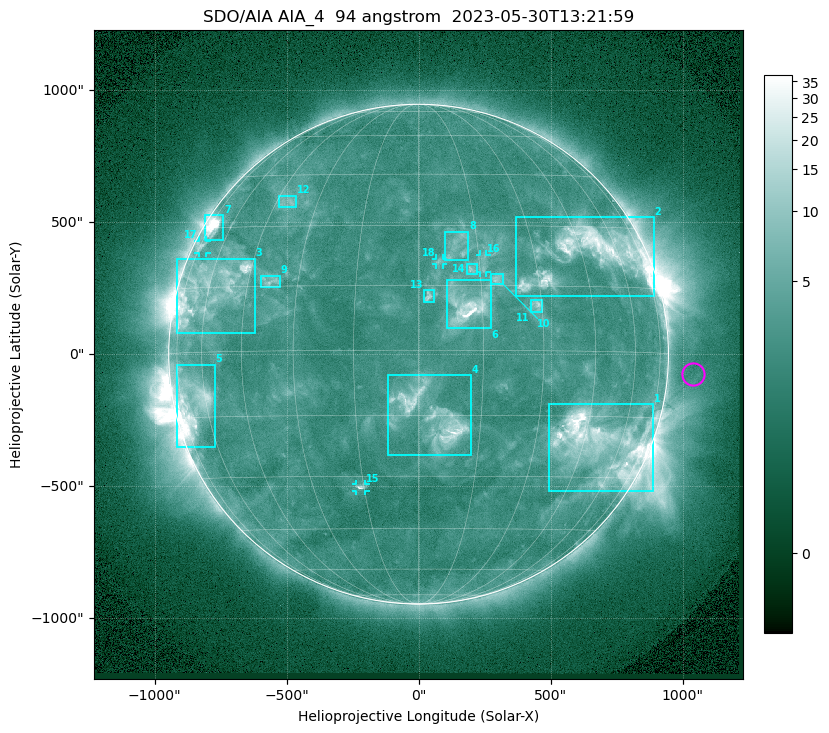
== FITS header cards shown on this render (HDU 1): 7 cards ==
TELESCOP= 'SDO/AIA '           / For AIA: SDO/AIA
INSTRUME= 'AIA_4   '           / For AIA: AIA_ATA1, AIA_ATA2, AIA_ATA3 or AIA_AT
WAVELNTH=                   94 / [angstrom] Wavelength
WAVEUNIT= 'angstrom'           / Wavelength unit: angstrom
DATE-OBS= '2023-05-30T13:21:59.122' / [ISO] Date when observation started; ISO 8
CTYPE1  = 'HPLN-TAN'           / CTYPE1: HPLN
CTYPE2  = 'HPLT-TAN'           / CTYPE2: HPLT

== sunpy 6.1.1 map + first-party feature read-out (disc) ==
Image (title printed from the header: SDO/AIA AIA_4  94 angstrom  2023-05-30T13:21:59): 1024 x 1024 px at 2.4 arcsec/px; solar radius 947 arcsec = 394 px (full disc in frame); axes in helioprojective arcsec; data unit not stated in the header (colour bar unlabelled)
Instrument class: DISC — disc imager (sunpy class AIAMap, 94 A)
Bright regions (active regions / flare kernels): reference = the median radial profile (limb darkening/brightening removed); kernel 9 px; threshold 5 sigma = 3.77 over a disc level ~2.55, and >= 1.15x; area >= 12 px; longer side >= 9 px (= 22 arcsec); searched inside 0.97 R_sun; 18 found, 18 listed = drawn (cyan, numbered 1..; 4 of them under ~33 arcsec drawn as corner ticks so the feature stays visible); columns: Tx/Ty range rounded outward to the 5 arcsec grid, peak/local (2 s.f.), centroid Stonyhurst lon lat
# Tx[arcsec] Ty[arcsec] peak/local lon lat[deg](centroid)
1 495..890 -520..-190 16 +51 -22
2 370..890 220..520 10 +48 +23
3 -915..-620 80..365 7.4 -59 +14
4 -115..200 -385..-80 8.6 +3 -15
5 -920..-770 -350..-40 13 -66 -11
6 105..275 95..280 14 +11 +10
7 -810..-740 430..525 15 -70 +30
8 95..190 355..465 3.1 +10 +25
9 -600..-525 255..300 4 -38 +16
10 270..325 265..305 4.5 +19 +17
11 425..470 160..210 4.8 +29 +10
12 -530..-460 560..600 3.3 -41 +37
13 20..60 200..245 4.6 +2 +12
14 180..220 305..340 3.9 +13 +19
15 -235..-200 -520..-490 5.3 -16 -33
16 230..260 310..380 3.3 +16 +20
17 -835..-805 385..430 3.5 -72 +25
18 65..90 340..365 3 +5 +21
Off-limb structures (1.02-1.3 R_sun): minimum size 162 px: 2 found; the strongest spans PA ~225..305 deg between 1.02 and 1.3 R_sun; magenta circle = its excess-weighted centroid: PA ~265 deg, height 1.1 R_sun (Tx ~1040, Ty ~-75 arcsec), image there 1.5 x the reference